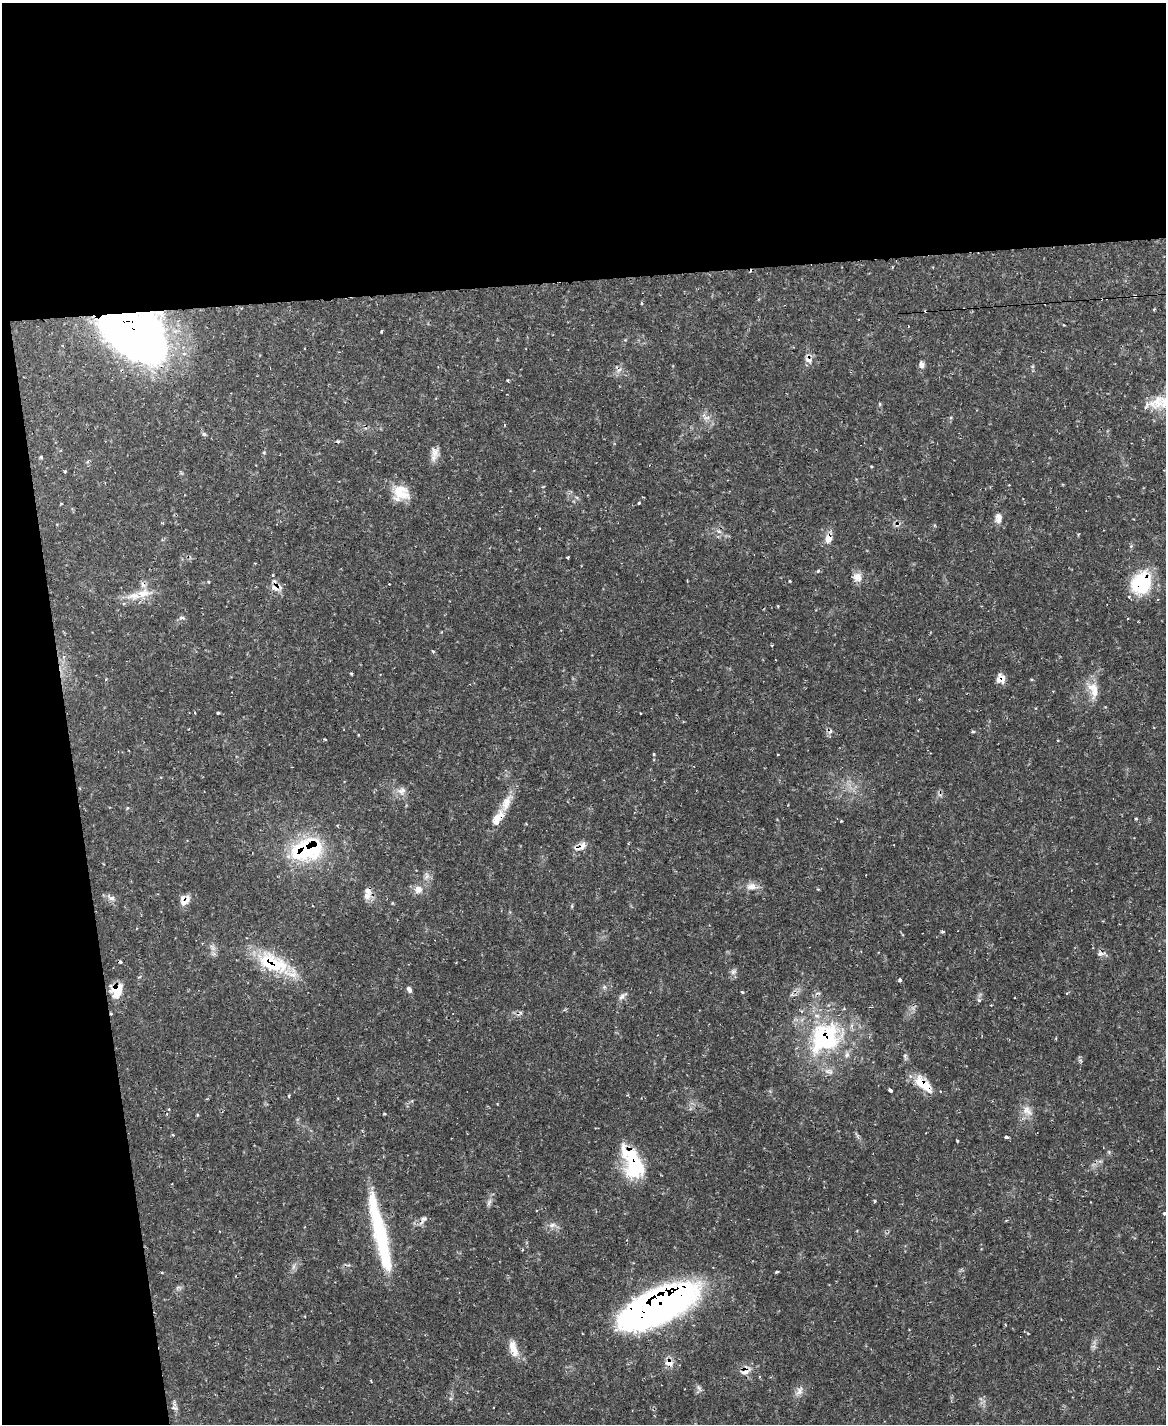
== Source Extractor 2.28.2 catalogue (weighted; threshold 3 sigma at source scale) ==
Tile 1 of 4 x 3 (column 1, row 1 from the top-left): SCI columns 1-1164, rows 3082-4503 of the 4658 x 4633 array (HDU 1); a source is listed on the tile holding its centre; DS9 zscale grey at full resolution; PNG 1168 x 1426 px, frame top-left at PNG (2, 3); no overlay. Shown black and unused: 25% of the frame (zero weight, under 2 of 3 exposures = <1% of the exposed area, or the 3 px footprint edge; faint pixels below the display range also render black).
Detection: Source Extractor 2.28.2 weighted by HDU 2 'WHT'; one run over the whole footprint, this tile lists its part. Background 0.119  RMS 0.0032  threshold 0.0145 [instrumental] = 3 sigma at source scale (4.5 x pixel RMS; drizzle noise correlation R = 1.50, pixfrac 1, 0.05/0.05 arcsec/px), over >= 5 px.
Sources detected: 117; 2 inside a brighter object's white glare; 13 cosmic-ray / hot-pixel residue — not listed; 11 inside a brighter listed object's ellipse — not listed separately; the other 91 listed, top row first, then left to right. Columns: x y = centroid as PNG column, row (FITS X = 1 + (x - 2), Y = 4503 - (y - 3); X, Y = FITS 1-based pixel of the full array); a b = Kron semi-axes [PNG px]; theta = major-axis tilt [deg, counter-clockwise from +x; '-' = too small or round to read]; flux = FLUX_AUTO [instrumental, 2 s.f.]
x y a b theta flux
892 267 3 3 - 0.29
1135 296 4 3 - 0.45
1154 309 3 3 - 0.4
926 311 3 2 - 0.47
1064 325 3 2 - 0.25
382 331 3 3 - 0.67
134 334 71 46 -28 170
808 360 12 6 -28 1.5
921 364 8 6 -84 1.5
1158 402 27 18 40 9
707 417 11 5 1 1.3
504 425 4 3 - 0.26
204 434 7 4 -44 0.56
434 452 15 12 -81 2.6
65 471 3 3 - 0.32
1009 485 2 2 - 0.21
401 492 23 18 -23 7
639 503 3 3 - 0.38
998 518 15 9 88 2.1
719 531 6 6 - 0.94
828 539 13 8 83 3
567 557 3 3 - 0.51
818 571 5 4 - 0.54
857 577 14 12 -44 2.6
790 581 3 2 - 0.32
1142 583 25 20 53 20
275 588 17 9 -12 2.8
144 593 22 11 9 5.1
182 618 9 4 -4 0.62
772 645 4 2 - 0.29
433 651 5 4 - 0.4
64 657 6 5 - 0.76
1001 678 11 10 - 2.8
1093 690 26 12 -78 5.4
919 699 4 2 - 0.26
195 713 4 2 - 0.24
218 713 3 3 - 0.45
973 731 5 4 - 0.47
325 739 3 3 - 0.32
653 754 5 3 - 0.34
778 754 3 2 - 0.23
402 791 13 10 34 2.3
506 803 27 11 64 5.4
1136 819 4 3 - 0.32
841 821 3 3 - 0.25
583 845 13 7 67 2
307 850 42 25 17 33
427 876 10 6 77 1.4
751 886 13 10 5 2.7
418 889 10 10 - 2.7
367 890 13 9 -57 2.1
111 898 13 7 -37 1.6
184 902 20 8 43 2.5
943 932 3 3 - 0.89
1100 953 9 7 18 1.3
214 954 6 6 - 0.85
271 963 41 23 -30 19
733 972 9 6 38 1.1
900 980 4 4 - 0.8
116 989 18 11 20 4.7
409 989 7 5 -60 1.1
742 992 4 3 - 0.42
623 996 16 6 42 1.3
825 1038 48 38 42 44
923 1084 28 11 -41 7.3
890 1090 4 3 - 1.6
289 1096 3 3 - 0.43
169 1109 4 3 - 0.3
1027 1111 18 11 -47 3.3
384 1114 4 3 - 0.42
173 1134 3 3 - 0.62
1006 1137 4 3 - 1.2
957 1140 3 3 - 0.51
634 1167 30 21 -77 19
875 1201 4 3 - 0.33
489 1202 11 5 64 1.1
1164 1213 4 4 - 0.54
423 1220 18 7 54 1.8
1007 1220 4 3 - 0.32
376 1221 76 16 -80 25
552 1225 11 6 15 1.5
294 1266 7 4 71 0.8
777 1272 3 3 - 0.4
657 1306 77 28 26 160
513 1348 22 9 -71 4.3
669 1363 12 9 -4 2.5
745 1372 18 8 24 2.6
699 1388 11 5 -57 1
799 1391 16 8 60 2
450 1398 5 4 - 0.46
174 1403 12 5 -78 1.1
Overlapping masked pixels (flux is a lower limit): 23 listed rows (the first 20) at x y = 1135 296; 926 311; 134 334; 808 360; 828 539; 1142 583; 275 588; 1001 678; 583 845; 307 850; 367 890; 184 902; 1100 953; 271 963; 116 989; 825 1038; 923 1084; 634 1167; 423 1220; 376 1221
Isophote crosses this tile's border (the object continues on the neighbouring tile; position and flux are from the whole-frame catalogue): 1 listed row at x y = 1164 1213
Unlisted compact peaks at least as high as the median listed source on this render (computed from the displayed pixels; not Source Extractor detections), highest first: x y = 979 1000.